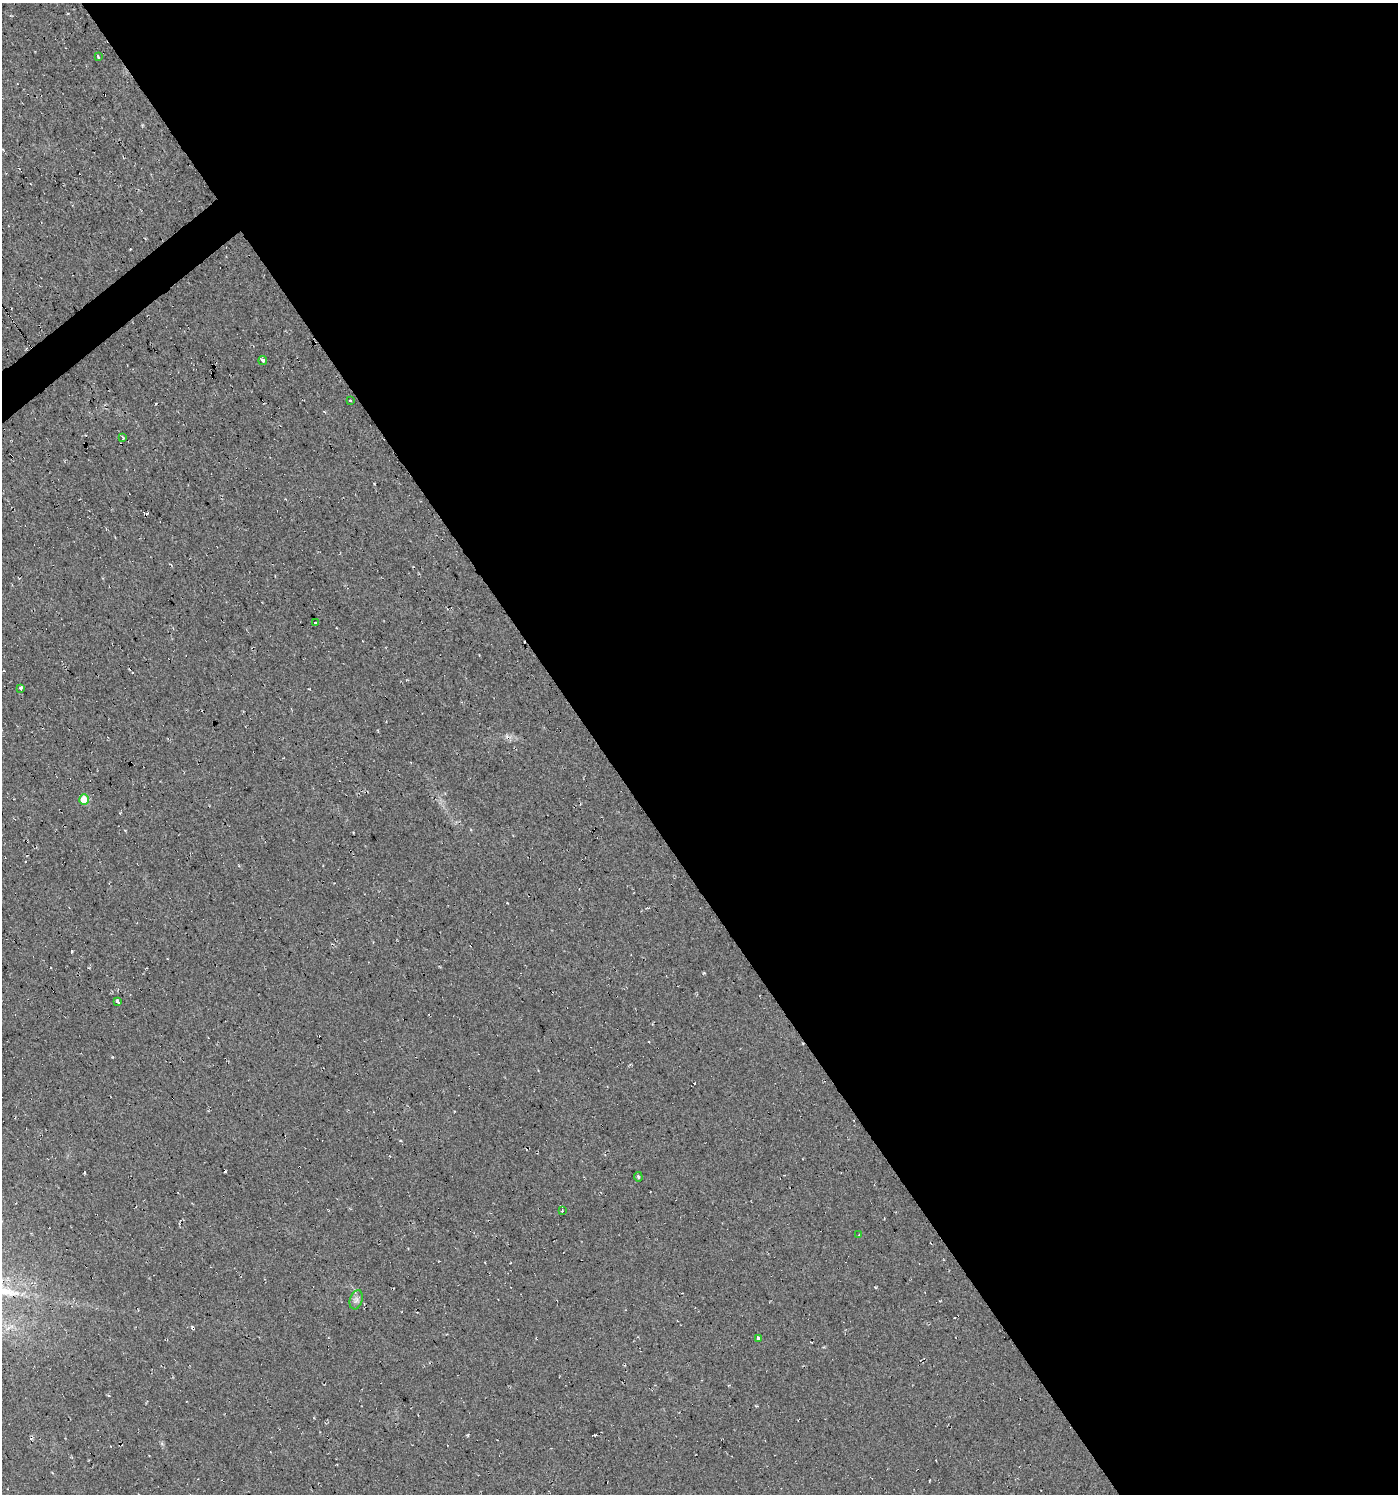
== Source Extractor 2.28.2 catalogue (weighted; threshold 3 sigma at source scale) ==
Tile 8 of 4 x 4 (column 4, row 2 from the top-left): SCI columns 4317-5712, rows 2985-4476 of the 5906 x 5968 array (HDU 1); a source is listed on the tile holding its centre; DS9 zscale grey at full resolution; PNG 1400 x 1496 px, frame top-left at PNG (2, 3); each listed source drawn as its Kron ellipse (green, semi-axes under 4 px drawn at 4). Shown black and unused: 58% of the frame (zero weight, under 2 of 3 exposures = <1% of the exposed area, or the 3 px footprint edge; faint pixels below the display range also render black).
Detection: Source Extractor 2.28.2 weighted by HDU 2 'WHT'; one run over the whole footprint, this tile lists its part. Background 0.03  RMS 0.013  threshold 0.0577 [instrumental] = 3 sigma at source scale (4.5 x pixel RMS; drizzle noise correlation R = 1.50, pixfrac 1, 0.0396/0.0396 arcsec/px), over >= 5 px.
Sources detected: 19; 6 cosmic-ray / hot-pixel residue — neither listed nor drawn; the other 13 listed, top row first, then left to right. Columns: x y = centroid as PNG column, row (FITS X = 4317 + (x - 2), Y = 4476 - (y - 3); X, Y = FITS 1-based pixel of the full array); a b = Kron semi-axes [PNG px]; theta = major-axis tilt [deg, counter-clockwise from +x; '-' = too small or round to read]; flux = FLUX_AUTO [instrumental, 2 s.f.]
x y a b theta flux
98 57 3 2 - 4.1
263 361 4 3 - 12
350 400 3 2 - 0.85
123 438 3 3 - 5
315 623 3 3 - 3.7
21 688 4 3 - 8.8
84 800 5 4 - 22
117 1001 4 3 - 33
638 1177 5 3 - 1.7
562 1211 3 2 - 3
859 1235 2 2 - 0.77
356 1300 10 6 72 4.5
759 1338 4 3 - 10